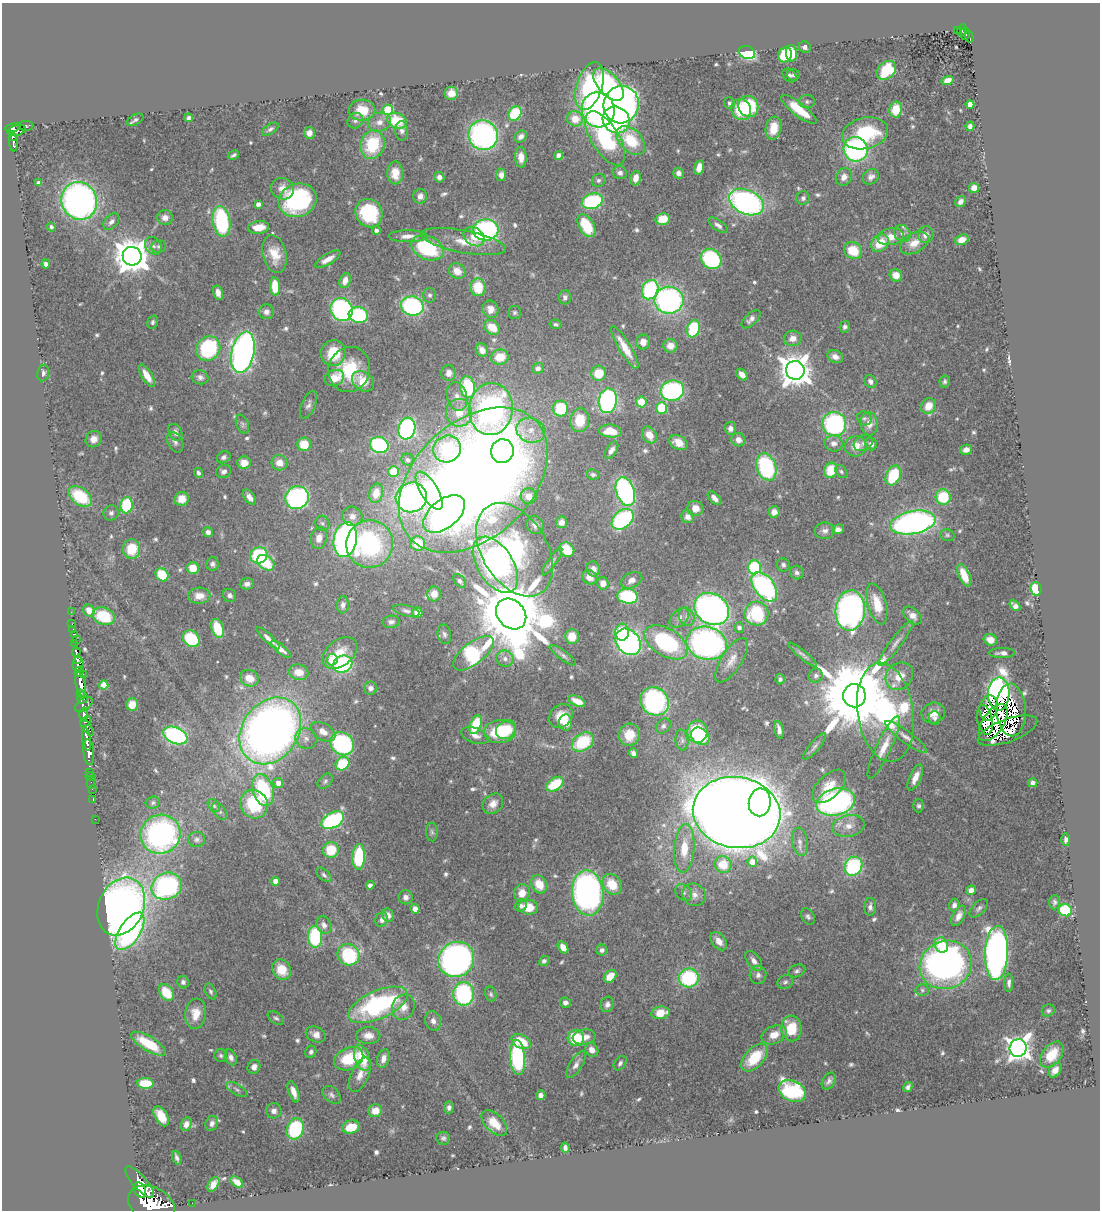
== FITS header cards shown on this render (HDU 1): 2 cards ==
NAXIS1  =                 1098
NAXIS2  =                 1208

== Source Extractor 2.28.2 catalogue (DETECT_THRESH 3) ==
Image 1098 x 1208 px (HDU 1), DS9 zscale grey, 1 PNG px = 1 image px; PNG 1102 x 1212 px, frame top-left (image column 1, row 1208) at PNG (2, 3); each listed source drawn as its Kron ellipse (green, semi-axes under 4 px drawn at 4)
Background 0.623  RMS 0.025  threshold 0.0749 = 3 sigma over >= 5 px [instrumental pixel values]
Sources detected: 616; of the 616, the 500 brightest by FLUX_AUTO listed and drawn (116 fainter detections omitted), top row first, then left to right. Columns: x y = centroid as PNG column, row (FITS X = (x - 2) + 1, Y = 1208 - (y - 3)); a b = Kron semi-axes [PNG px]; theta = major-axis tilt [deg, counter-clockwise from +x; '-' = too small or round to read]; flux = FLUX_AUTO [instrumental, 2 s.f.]
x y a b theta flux
957 30 3 2 - 14
962 30 6 3 65 67
965 34 6 4 89 58
969 37 6 3 -74 61
805 47 6 5 - 5
747 53 8 6 -22 190
791 53 8 5 -86 40
785 55 8 6 63 78
886 70 11 8 40 100
790 75 8 6 -42 4.2
793 75 6 5 - 3.9
948 80 6 4 18 14
608 84 19 10 -49 200
589 86 25 13 71 190
451 93 7 7 - 18
807 102 8 6 0 4.4
729 103 6 5 - 6.4
970 104 4 4 - 27
621 105 19 17 74 630
748 106 11 9 -66 110
799 109 21 6 -38 59
362 110 13 10 0 39
388 110 5 5 - 110
598 110 18 16 -72 560
741 110 11 9 -62 61
896 110 8 6 81 40
515 113 8 6 56 100
189 118 4 4 - 5.4
575 119 8 7 - 28
135 120 9 5 30 4.3
616 120 14 13 - 220
355 121 8 7 - 5.7
397 121 10 7 -22 62
379 122 12 9 13 13
26 126 7 5 0 70
970 126 5 4 - 7.9
13 127 7 4 13 300
774 128 11 8 79 37
270 129 9 5 33 4.6
17 130 9 5 16 370
401 131 9 6 -88 6.5
309 133 6 5 - 10
865 133 23 15 14 140
483 135 15 14 - 440
13 137 3 3 - 100
521 137 7 5 42 8.2
605 138 30 14 -58 190
631 140 17 11 -45 66
13 143 9 3 -87 170
372 145 14 12 71 87
856 149 12 12 - 300
233 155 6 3 29 4.1
559 155 4 4 - 19
521 157 10 6 -88 16
699 167 7 5 74 18
395 173 11 8 -89 27
620 173 7 6 - 6.3
678 173 5 5 - 8.6
501 175 6 5 - 8.5
439 177 5 5 - 7.5
844 177 9 7 59 13
871 177 9 7 41 8.5
636 178 7 5 74 15
598 180 7 6 - 4.3
39 183 4 4 - 9
974 188 5 5 - 18
283 189 12 10 -27 16
420 196 7 7 - 11
803 198 7 6 - 5.4
298 200 19 16 21 220
79 201 19 17 -65 740
592 201 11 7 16 160
961 201 6 5 - 8
746 202 18 12 -25 480
258 204 4 4 - 9
369 213 14 13 - 130
165 218 7 7 - 11
663 219 7 6 - 36
222 221 15 8 -80 170
111 222 10 6 47 7.6
718 225 11 5 -36 7.4
586 226 12 7 -58 66
51 227 5 4 - 4.1
258 227 10 6 6 29
376 230 4 4 - 7.9
486 230 13 10 1 310
902 233 9 7 -47 8.3
926 235 8 8 - 13
408 236 20 6 0 14
474 237 11 8 -35 18
891 237 13 8 9 20
962 240 7 5 21 13
464 242 43 11 -11 43
880 243 10 7 43 43
914 243 15 9 29 20
153 246 9 7 -51 7.9
159 246 7 6 - 3.8
428 248 16 11 -24 120
853 251 9 8 - 48
275 254 19 12 -76 33
132 256 9 9 - 4000
328 259 14 5 30 16
711 259 11 9 -46 210
46 264 4 4 - 8.1
457 271 8 7 - 21
896 275 6 6 - 20
345 281 8 5 72 14
275 286 9 5 -87 48
478 287 9 7 -81 55
650 290 10 8 65 210
218 293 7 5 -74 10
430 295 7 6 - 4.9
565 297 7 6 - 6.2
669 300 14 13 - 390
412 306 11 9 -15 290
491 309 9 8 - 15
342 310 12 11 - 330
266 312 7 7 - 7.5
515 313 6 6 - 3.8
358 315 10 8 -7 150
751 319 12 6 44 7.8
153 322 7 5 69 4
556 324 6 4 -13 3.8
492 327 9 6 -35 29
845 327 6 5 - 5.1
694 329 9 6 73 110
793 338 9 7 9 15
643 342 7 7 - 13
670 346 7 7 - 14
208 348 13 11 57 160
625 348 24 6 -59 33
482 350 7 5 -55 13
243 352 21 11 78 790
333 353 13 12 - 58
500 357 9 7 12 35
835 357 8 6 -25 11
538 368 6 5 - 6.2
349 369 23 20 72 89
795 370 9 9 - 3200
43 373 8 6 82 6.2
448 373 8 7 - 13
599 373 7 7 - 39
742 375 7 4 -48 11
147 376 13 5 -58 21
200 377 8 7 - 6.6
334 378 10 7 23 32
363 381 12 9 -38 36
870 381 7 5 -56 7.4
945 381 6 5 - 3.9
468 387 11 7 -80 130
672 391 12 10 14 220
457 397 15 10 -74 16
608 401 12 9 80 320
641 402 5 5 - 42
308 405 15 6 67 7.6
929 406 8 7 - 27
561 408 8 7 - 82
662 408 6 5 - 58
491 409 26 22 84 570
459 413 14 13 - 34
864 418 7 6 - 4.2
580 420 12 9 86 47
242 424 10 6 -68 4.6
834 424 12 12 - 240
869 424 12 8 -84 15
730 428 6 6 - 8.7
407 429 11 8 74 320
531 430 15 12 -22 26
610 431 11 6 -5 32
175 432 9 6 -62 8.3
649 435 9 6 -57 24
94 439 8 7 - 15
738 440 7 6 - 13
175 442 11 7 -60 6.6
678 442 10 7 -30 20
833 443 9 8 - 9
863 443 10 7 27 7.2
304 444 7 6 - 43
871 444 6 6 - 8.4
379 445 9 8 - 180
856 446 11 10 - 23
447 449 14 13 - 120
611 450 9 5 57 9.3
966 450 6 5 - 8.8
502 451 12 11 - 180
224 457 7 5 28 5.3
407 460 6 5 - 4
244 463 7 6 - 22
279 463 8 7 - 18
766 467 14 9 -70 170
831 470 8 6 69 47
224 472 8 6 29 5.9
393 472 5 5 - 44
841 472 7 5 -52 4.1
198 473 5 4 - 4.3
593 474 6 5 - 4.4
893 475 10 7 66 81
473 480 86 58 43 3300
429 491 22 8 -59 110
625 491 15 9 -71 350
376 493 10 7 74 23
80 496 13 8 -36 89
529 496 8 7 - 20
249 497 8 5 -53 10
411 497 15 15 - 440
943 497 8 7 - 72
297 498 12 11 - 340
714 498 8 5 -47 9.8
182 499 7 7 - 24
126 505 8 6 82 83
695 508 8 7 - 17
774 512 6 5 - 12
111 513 8 7 - 5.8
444 514 24 14 39 500
352 516 10 9 - 13
688 517 6 6 - 9.7
623 519 12 8 40 190
561 522 6 5 - 9.6
322 523 8 7 - 5
913 523 23 11 11 630
535 525 9 8 - 8.8
838 529 6 5 - 8.9
825 531 10 8 6 8.6
208 532 5 5 - 7.4
947 535 7 5 -15 3.8
319 538 11 8 76 16
345 539 18 11 79 690
418 543 7 7 - 49
370 544 24 23 - 260
132 549 9 8 - 54
515 550 51 32 -59 250
567 550 8 6 -40 53
259 555 8 8 - 130
552 561 16 4 55 5.8
266 563 9 7 -37 69
212 564 6 6 - 5.9
495 565 31 18 -57 480
783 565 7 6 - 5.8
754 567 7 6 - 100
193 568 6 6 - 31
593 569 8 6 -76 12
797 572 7 6 - 5.4
162 575 7 6 - 67
964 575 12 5 -66 34
590 577 8 7 - 18
631 580 11 7 25 10
460 581 8 5 -49 5.1
603 583 6 5 - 17
247 584 7 5 5 7.1
764 587 17 10 -53 310
1036 589 7 5 -77 53
434 594 7 7 - 16
230 595 7 6 - 6.4
199 596 11 8 4 19
628 596 10 7 -8 120
877 604 21 9 -75 40
343 605 8 6 83 7.2
1015 606 6 4 -36 8.1
712 609 18 15 -34 710
850 610 20 14 87 600
89 611 6 5 - 20
406 611 13 5 -13 6.5
71 612 2 2 - 5
417 613 5 5 - 19
511 614 17 13 -47 24000
757 614 12 12 - 120
912 615 11 6 -42 12
104 616 11 8 -20 72
687 617 9 7 -67 8.5
679 618 11 7 45 8.9
391 622 8 6 9 5.8
72 624 2 2 - 8.9
739 627 5 5 - 7.1
217 628 10 6 -71 60
73 629 2 2 - 5.7
622 632 8 7 - 39
74 634 3 3 - 50
444 634 10 6 -78 5.5
572 637 7 6 - 30
268 638 15 4 -43 12
76 639 3 2 - 6.1
191 639 9 7 -45 93
990 640 7 6 - 19
628 642 14 11 -49 470
666 642 24 14 -31 200
75 643 4 3 - 110
707 643 20 16 -15 590
896 643 27 5 53 15
281 649 12 4 -40 12
76 652 4 3 - 180
340 653 19 13 37 38
473 653 24 11 38 220
1002 653 13 5 1 7.8
563 655 16 4 -37 6
803 655 18 4 -40 6.2
77 659 4 3 - 320
505 659 8 8 - 8.9
332 660 6 5 - 88
732 660 25 10 57 21
78 664 7 5 83 730
343 664 10 8 26 180
79 671 5 3 - 420
299 672 9 7 -10 27
83 674 2 2 - 120
816 676 7 7 - 5.9
899 676 15 12 43 33
249 678 9 8 - 25
780 679 5 4 - 4.3
81 684 12 5 -79 1600
104 685 4 4 - 51
371 688 6 6 - 8
81 693 3 2 - 870
999 694 16 10 90 750
854 696 11 11 - 29000
82 698 5 5 - 430
577 701 9 5 -25 18
655 701 15 13 -37 340
84 704 10 6 36 400
132 705 6 6 - 29
989 708 13 9 78 28
1011 710 26 14 -87 59
885 712 50 28 -81 510
933 713 12 10 18 19
84 715 7 4 -89 390
561 716 13 10 48 26
935 718 7 6 - 4.3
985 720 15 7 -78 28
85 721 6 3 46 230
566 723 8 6 -87 43
993 723 21 10 56 34
476 725 10 5 68 70
663 726 8 6 43 5.6
87 727 10 4 -56 280
506 730 11 8 35 49
779 730 9 4 -77 7.6
270 731 36 28 54 1500
500 731 16 11 6 97
1008 731 31 11 20 38
323 732 13 8 -30 16
697 732 11 10 - 120
175 735 12 8 -22 270
629 735 11 10 - 36
475 736 14 7 -20 11
700 736 10 8 -36 77
906 737 25 6 -36 14
86 739 12 4 -82 970
306 739 11 10 - 12
682 740 10 6 -82 6.3
583 742 12 8 32 90
342 744 12 11 - 240
815 746 16 5 50 6.1
884 747 34 7 65 27
89 752 13 5 -84 1200
633 753 5 4 - 7.2
342 764 7 6 - 77
90 772 2 2 - 9.1
91 777 5 3 - 25
915 777 14 6 66 18
325 781 9 6 46 4.6
91 783 6 2 -90 15
278 783 5 5 - 15
1033 783 5 4 - 6
555 784 10 6 34 67
829 786 20 11 44 32
92 789 2 2 - 8.5
263 790 16 10 -72 150
93 800 2 2 - 8.4
760 802 14 11 82 280
836 802 19 13 13 410
153 803 7 6 - 3.9
254 804 15 13 -51 98
493 804 11 9 44 14
214 806 7 5 -50 4
919 806 6 5 - 4.7
219 811 10 5 -52 5.8
737 813 44 35 -9 6400
95 819 2 2 - 7.5
333 820 12 7 29 250
848 826 16 10 11 21
432 832 9 5 -88 4.4
161 834 20 19 - 450
197 839 8 7 - 6.2
1066 840 6 3 -88 5.6
800 842 14 8 -81 12
684 848 24 10 86 43
331 850 8 7 - 51
359 857 13 6 88 130
752 862 5 5 - 24
723 864 8 8 - 37
853 866 10 8 57 170
324 875 9 5 -42 5.1
275 881 4 4 - 18
539 884 9 7 -62 32
612 884 11 9 -54 45
370 885 4 4 - 6.7
167 886 15 13 24 310
971 890 5 4 - 11
522 893 8 8 - 23
588 893 23 15 -84 620
684 893 9 7 -44 6.9
694 895 12 11 - 14
406 897 7 7 - 7.9
1054 902 7 5 88 4.1
521 905 6 5 - 6.1
954 905 6 5 - 6.7
121 906 30 22 66 1100
528 907 10 7 -8 38
870 907 9 5 88 6.1
979 908 11 6 45 5.6
415 909 5 4 - 10
1065 910 7 6 - 110
388 915 7 5 -62 9.5
958 916 11 6 62 11
808 917 9 6 -60 4.9
382 920 7 6 - 7.1
324 925 9 7 -63 10
130 931 21 10 57 460
315 937 11 7 -88 130
719 941 10 6 -51 16
941 945 8 6 -66 49
563 947 6 4 -57 15
602 950 5 5 - 6
997 953 27 11 87 950
348 955 11 10 - 150
456 959 18 17 - 530
544 961 5 4 - 4.8
754 961 11 6 -54 9.6
946 965 26 24 24 810
282 970 11 9 -60 35
797 971 9 6 22 4.9
758 975 9 8 - 7.8
610 976 7 5 46 25
689 978 10 9 - 150
183 982 6 6 - 5.6
785 982 8 6 26 5
1009 983 9 4 88 5.8
922 990 7 6 - 4
211 991 8 5 -64 4.3
166 993 9 6 -53 56
463 994 12 10 -90 220
491 994 8 5 -78 3.7
565 1003 5 5 - 8.8
607 1004 8 6 68 7.4
378 1005 32 14 24 260
403 1007 13 11 64 19
1048 1011 7 5 28 3.7
661 1013 9 6 10 28
196 1014 15 10 83 28
276 1018 9 5 -32 4.3
433 1021 10 8 -71 9.6
791 1028 13 10 -85 57
316 1034 10 7 -25 12
368 1035 12 8 -1 16
774 1035 13 8 24 23
584 1037 11 7 8 15
576 1038 8 8 - 67
521 1042 10 6 -27 50
148 1044 20 7 -32 67
1018 1048 9 8 - 1600
592 1050 7 6 - 12
311 1052 6 5 - 4.8
1052 1055 15 9 52 35
221 1056 6 6 - 4.4
231 1057 8 5 -68 7.8
517 1057 18 7 -85 240
362 1058 13 7 -71 55
755 1058 16 9 47 65
349 1059 15 11 24 65
383 1059 9 6 73 11
620 1063 8 5 54 4.7
576 1065 15 6 58 10
254 1067 7 6 - 8.5
1055 1070 8 5 53 9.9
360 1075 18 9 66 18
829 1081 9 6 60 6.5
145 1083 8 5 -3 52
908 1087 5 4 - 5.1
237 1089 12 5 -32 5
792 1091 14 10 -26 200
293 1092 11 5 -70 14
332 1095 10 7 -45 5.8
541 1095 5 4 - 7.1
449 1107 6 5 - 5.6
274 1111 8 7 - 8.8
375 1111 7 6 - 19
161 1116 11 6 -59 30
212 1123 8 6 70 6.8
494 1123 16 9 -45 36
186 1124 7 5 71 10
351 1127 9 6 15 29
295 1129 11 8 70 130
443 1138 7 6 - 4.6
565 1148 5 4 - 6.5
177 1158 7 3 -67 4.9
140 1182 20 7 -48 2100
237 1182 7 4 -37 17
213 1184 8 5 57 13
140 1190 8 5 -64 1100
192 1203 2 2 - 4
151 1204 25 17 -25 5700
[116 fainter detections neither listed nor drawn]